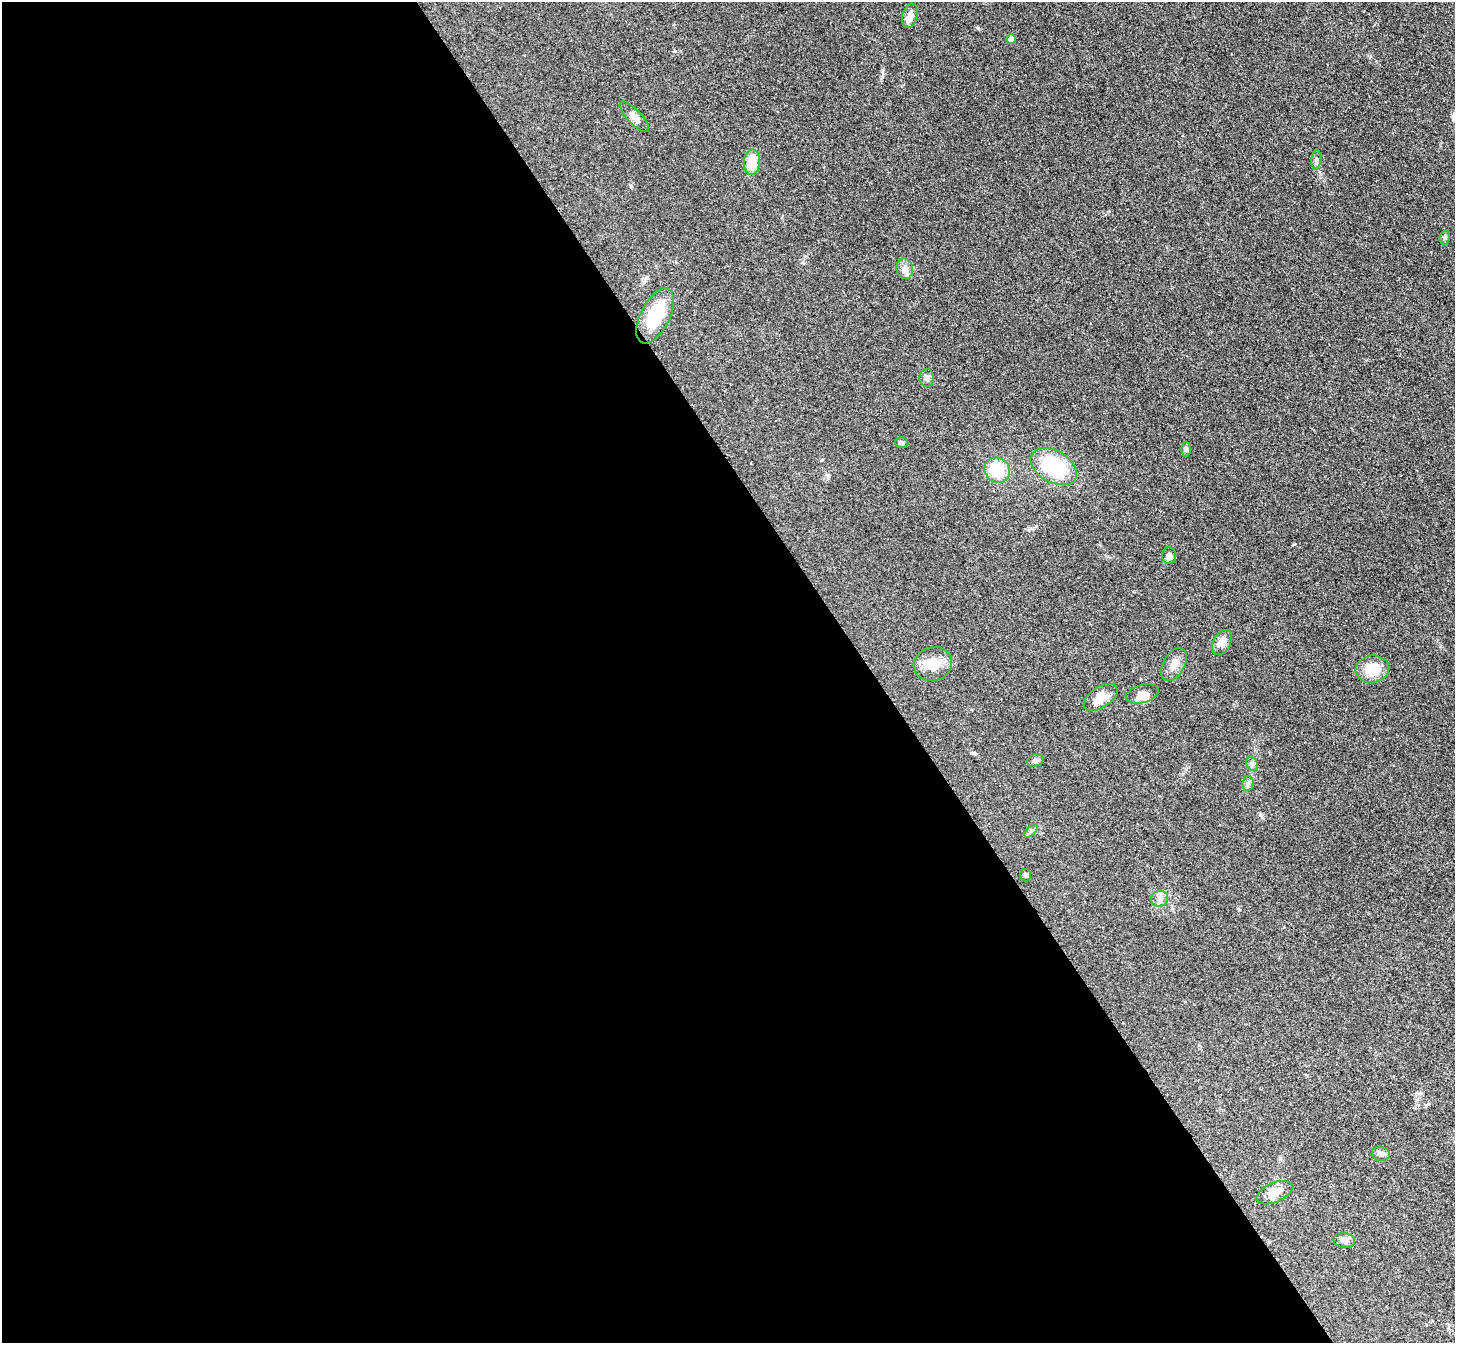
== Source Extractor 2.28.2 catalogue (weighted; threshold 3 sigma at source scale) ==
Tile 9 of 4 x 4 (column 1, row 3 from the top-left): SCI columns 17-1469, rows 1649-2989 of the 5847 x 5841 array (HDU 1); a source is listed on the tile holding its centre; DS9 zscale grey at full resolution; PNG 1457 x 1345 px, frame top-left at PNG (2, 2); each listed source drawn as its Kron ellipse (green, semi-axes under 4 px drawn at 4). Shown black and unused: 60% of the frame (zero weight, under 3 of 4 exposures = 2% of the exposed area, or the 3 px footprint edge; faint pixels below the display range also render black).
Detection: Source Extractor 2.28.2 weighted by HDU 2 'WHT'; one run over the whole footprint, this tile lists its part. Background 0.0921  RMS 0.0063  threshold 0.0282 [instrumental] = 3 sigma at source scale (4.5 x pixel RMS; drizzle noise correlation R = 1.50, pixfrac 1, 0.05/0.05 arcsec/px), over >= 5 px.
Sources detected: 31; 1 inside a brighter object's white glare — neither listed nor drawn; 1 inside a brighter listed object's ellipse — not listed separately; the other 29 listed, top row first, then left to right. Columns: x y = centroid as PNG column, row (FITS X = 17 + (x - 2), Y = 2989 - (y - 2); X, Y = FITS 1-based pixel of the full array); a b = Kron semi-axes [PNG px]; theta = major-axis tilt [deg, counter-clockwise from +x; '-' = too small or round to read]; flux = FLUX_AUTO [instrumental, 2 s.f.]
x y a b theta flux
910 16 12 7 76 4.4
1011 39 5 4 - 3.4
634 117 20 7 -47 3.9
1316 160 9 5 84 1.8
752 162 12 8 84 13
1445 237 7 5 75 1.2
905 269 10 8 -79 3.2
655 316 30 14 63 26
927 378 9 7 88 2
902 443 6 5 - 1.6
1186 449 7 5 -90 1.3
1054 467 25 16 -30 40
997 470 13 12 - 19
1169 556 8 7 - 2.3
1222 643 13 8 61 4.7
933 664 19 16 16 11
1174 664 18 10 60 5.4
1372 669 17 13 8 15
1142 694 17 9 16 4.8
1101 697 19 10 33 8.1
1035 760 8 6 17 1.4
1252 764 7 5 -61 1.4
1248 783 8 5 79 1.6
1031 831 8 4 45 1.5
1026 875 6 5 - 1.2
1160 899 8 7 - 2.9
1381 1154 9 7 -12 2.6
1274 1193 19 9 23 6.5
1344 1240 11 7 -10 2.5
Unlisted compact peaks at least as high as the median listed source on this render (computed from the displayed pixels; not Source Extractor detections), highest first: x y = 978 28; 631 186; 675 51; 1260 815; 1294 544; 882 77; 973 753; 1239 910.